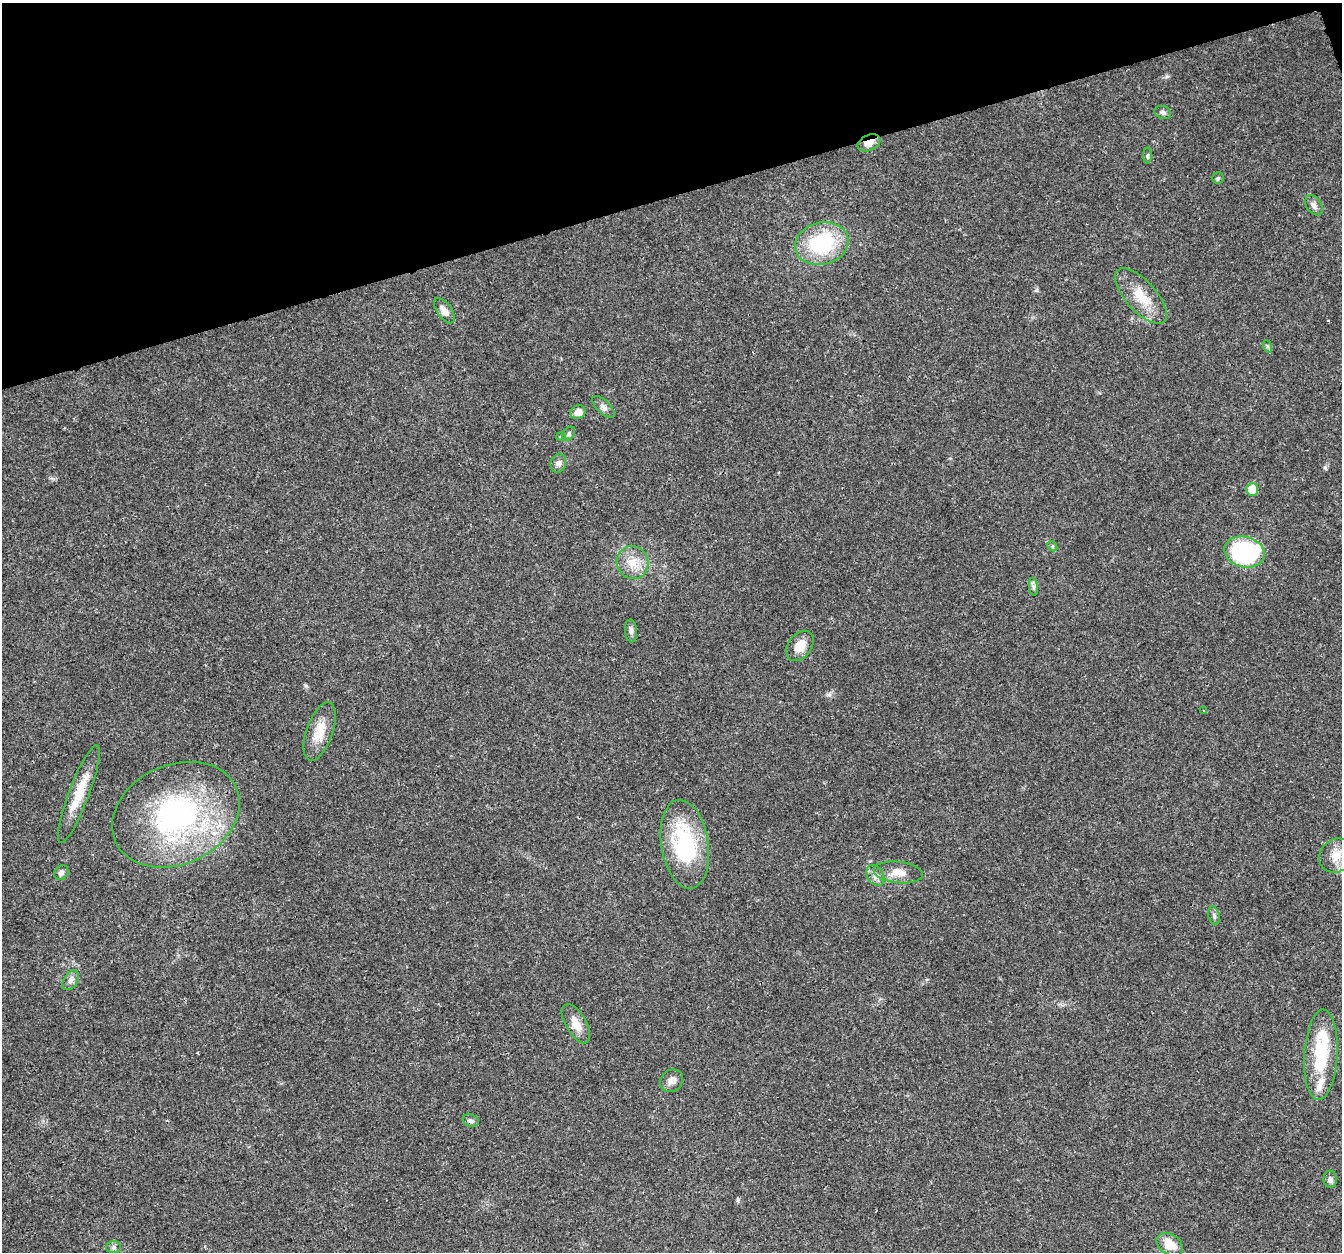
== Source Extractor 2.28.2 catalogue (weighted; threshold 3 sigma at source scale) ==
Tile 3 of 4 x 4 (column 3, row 1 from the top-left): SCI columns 2684-4023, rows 3868-5117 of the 5363 x 5184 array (HDU 1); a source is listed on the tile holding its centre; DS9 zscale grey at full resolution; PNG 1344 x 1254 px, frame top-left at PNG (2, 3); each listed source drawn as its Kron ellipse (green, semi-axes under 4 px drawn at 4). Shown black and unused: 16% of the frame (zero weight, under 3 of 4 exposures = <1% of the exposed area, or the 3 px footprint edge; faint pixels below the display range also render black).
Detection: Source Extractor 2.28.2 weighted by HDU 2 'WHT'; one run over the whole footprint, this tile lists its part. Background 0.0269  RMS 0.002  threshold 0.0089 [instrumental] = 3 sigma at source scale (4.5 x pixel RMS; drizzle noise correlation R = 1.50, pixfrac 1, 0.0396/0.0396 arcsec/px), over >= 5 px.
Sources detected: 41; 2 inside a brighter listed object's ellipse — not listed separately; the other 39 listed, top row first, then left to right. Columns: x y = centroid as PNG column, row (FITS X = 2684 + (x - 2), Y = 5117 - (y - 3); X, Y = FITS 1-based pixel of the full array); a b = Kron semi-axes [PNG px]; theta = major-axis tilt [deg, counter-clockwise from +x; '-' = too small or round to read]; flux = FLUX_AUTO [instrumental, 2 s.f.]
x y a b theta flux
1163 112 8 6 -22 0.55
869 143 12 7 24 1.8
1148 155 8 4 88 0.31
1218 178 6 5 - 0.32
1314 205 11 7 -56 1
822 244 27 21 14 16
1141 296 35 15 -48 5.4
444 311 14 7 -55 1.5
1267 346 6 4 -71 0.27
603 407 14 6 -44 0.89
578 412 8 6 27 1.7
569 434 8 5 52 0.45
561 436 4 4 - 0.23
558 463 9 7 75 0.82
1252 489 6 6 - 3.8
1052 546 5 4 - 0.28
1244 552 20 15 -16 27
633 563 16 15 - 3.5
1033 587 9 4 -82 0.52
631 631 11 6 -85 0.67
800 646 17 11 53 2.7
1204 711 4 3 - 0.21
320 731 30 13 71 4
79 794 52 10 69 5.4
176 815 66 50 25 45
685 844 45 23 -81 18
1336 856 18 16 52 3.1
898 872 25 10 -6 2.7
61 873 8 6 48 0.65
875 875 11 8 -59 1.1
1214 916 9 5 -75 0.52
71 980 11 7 57 0.86
576 1024 22 10 -60 2.6
1321 1055 45 16 87 11
672 1081 12 10 42 1.2
471 1121 8 6 -20 0.54
1330 1179 8 6 -85 0.72
1170 1244 14 10 -34 3.4
114 1247 7 6 - 0.48
Overlapping masked pixels (flux is a lower limit): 1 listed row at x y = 869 143
Isophote crosses this tile's border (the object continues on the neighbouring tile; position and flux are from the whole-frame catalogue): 1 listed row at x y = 1336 856
Unlisted compact peaks at least as high as the median listed source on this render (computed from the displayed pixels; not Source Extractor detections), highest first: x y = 1167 76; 1325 468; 306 686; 829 695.